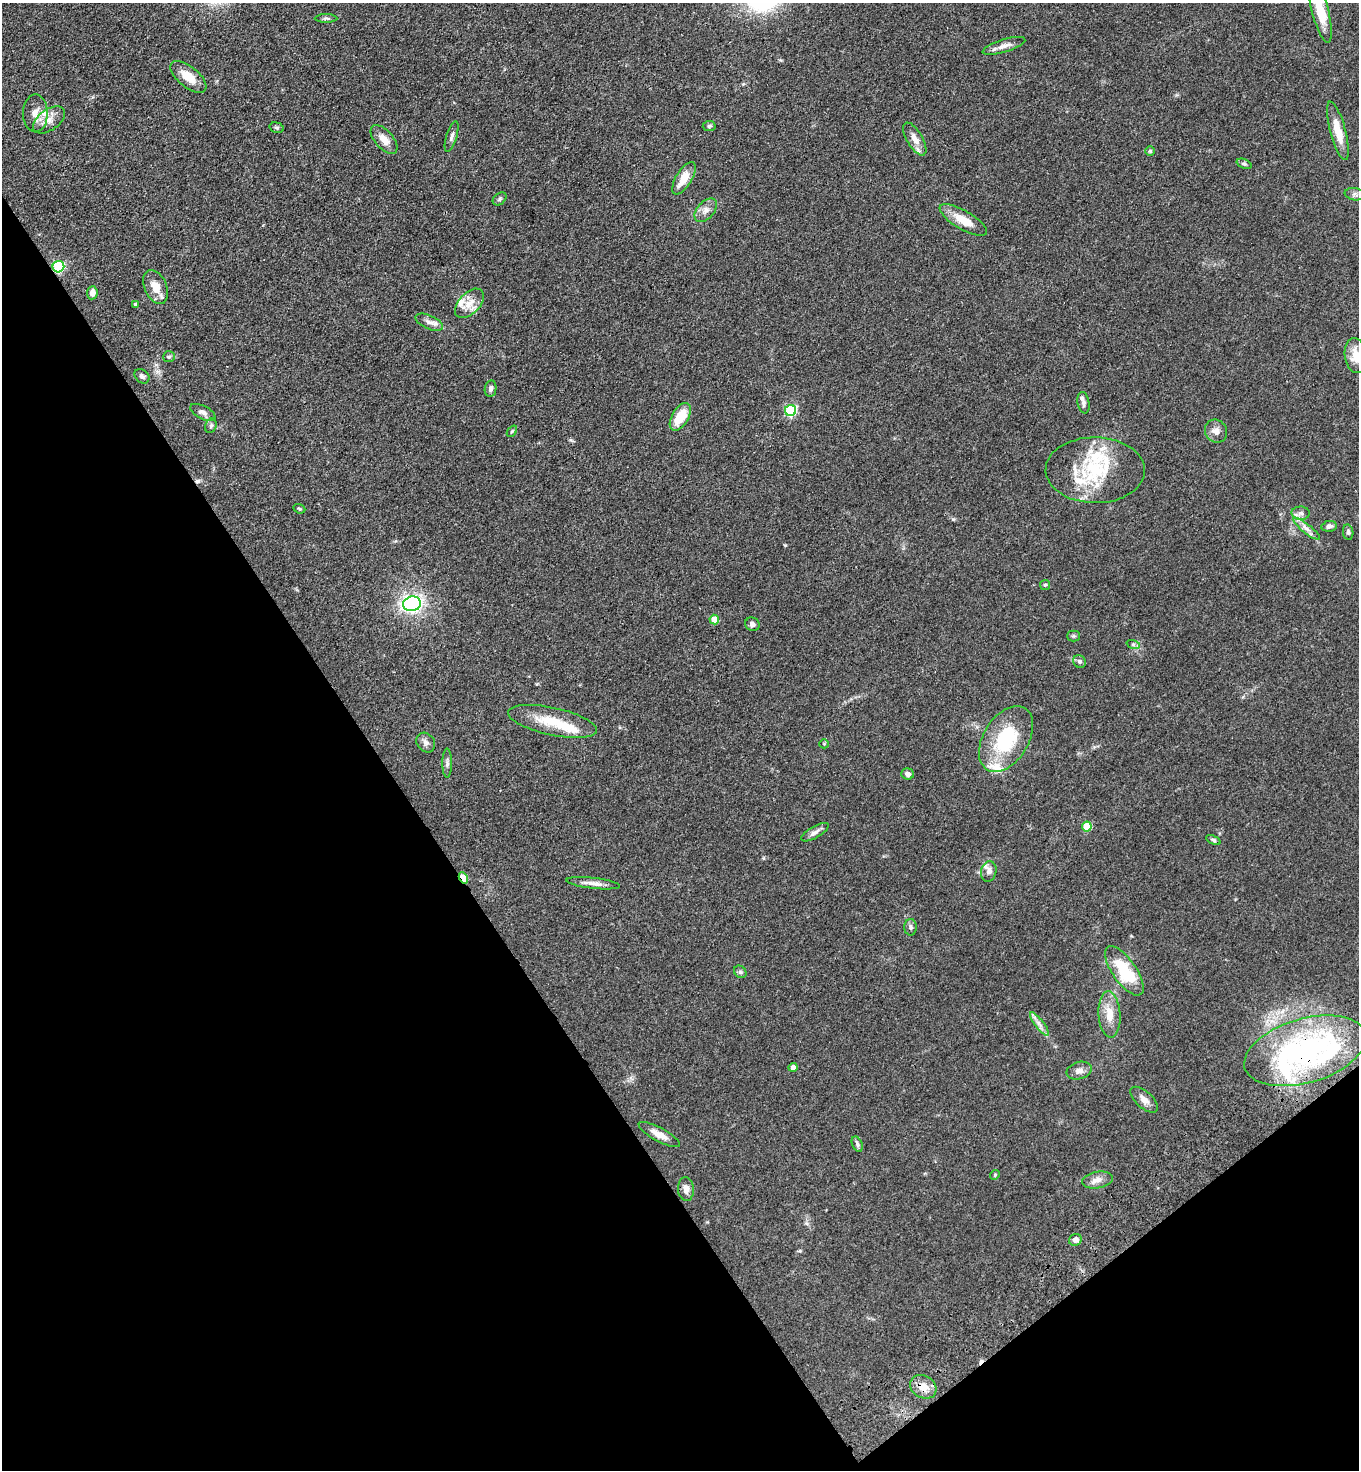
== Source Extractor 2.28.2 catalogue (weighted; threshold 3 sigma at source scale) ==
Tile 14 of 4 x 4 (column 2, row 4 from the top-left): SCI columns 1731-3087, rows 101-1568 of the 6036 x 6074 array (HDU 1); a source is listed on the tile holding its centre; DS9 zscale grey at full resolution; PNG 1361 x 1472 px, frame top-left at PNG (2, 3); each listed source drawn as its Kron ellipse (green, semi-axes under 4 px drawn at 4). Shown black and unused: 33% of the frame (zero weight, under 3 of 4 exposures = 6% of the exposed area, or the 3 px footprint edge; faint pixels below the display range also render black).
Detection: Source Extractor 2.28.2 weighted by HDU 2 'WHT'; one run over the whole footprint, this tile lists its part. Background 0.0845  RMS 0.0065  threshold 0.0292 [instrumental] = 3 sigma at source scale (4.5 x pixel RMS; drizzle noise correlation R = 1.50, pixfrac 1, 0.05/0.05 arcsec/px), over >= 5 px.
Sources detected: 91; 2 cosmic-ray / hot-pixel residue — neither listed nor drawn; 12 inside a brighter listed object's ellipse — not listed separately; the other 77 listed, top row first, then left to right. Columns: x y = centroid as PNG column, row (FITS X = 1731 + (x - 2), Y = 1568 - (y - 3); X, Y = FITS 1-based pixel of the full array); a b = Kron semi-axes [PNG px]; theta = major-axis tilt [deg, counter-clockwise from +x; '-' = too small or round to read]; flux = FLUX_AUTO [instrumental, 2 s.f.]
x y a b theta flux
1320 8 35 8 -76 21
326 18 11 4 0 1.3
1004 46 22 6 17 4.5
188 77 21 10 -39 10
35 113 19 12 -89 6.8
49 120 18 10 36 6.1
709 126 6 5 - 0.95
277 128 7 5 -16 1.2
1338 131 30 7 -75 11
452 136 16 5 73 2.2
384 139 17 9 -49 6.5
915 139 18 8 -59 5.7
1150 151 5 5 - 0.85
1244 164 8 4 -21 1.1
684 178 18 8 59 9.4
1355 194 10 6 -9 1.6
500 199 8 5 42 1.2
706 210 14 8 48 4
963 220 27 9 -30 11
58 267 6 5 - 65
156 287 18 11 -65 8.6
92 293 6 5 - 3.4
469 303 17 10 46 7.7
135 304 4 3 - 0.97
429 322 15 7 -24 3.5
1356 356 17 11 -82 9.4
169 357 6 5 - 1
142 376 8 6 -41 1.6
491 389 8 5 80 1.8
1083 403 11 6 -80 1.9
791 410 5 5 - 67
203 412 14 6 -27 2.6
680 417 15 8 59 14
211 426 7 5 70 1.4
512 431 6 4 52 0.91
1216 431 12 10 -52 4.1
1095 470 49 33 -1 45
299 509 6 4 -21 0.84
1301 513 9 6 -2 2.5
1329 526 7 5 10 2.4
1306 528 17 4 -38 3.4
1348 532 8 5 -81 1.2
1045 585 5 5 - 0.95
412 604 9 7 10 140
714 619 5 5 - 12
752 624 7 6 - 2
1073 636 6 5 - 1
1133 644 7 4 -18 1.2
1079 661 7 6 - 1.5
552 721 45 13 -12 21
1006 739 36 22 58 42
426 743 10 8 -53 2.8
824 744 5 4 - 0.7
447 763 14 4 -90 1.9
908 774 6 5 - 2.1
1087 827 5 5 - 19
815 832 15 6 30 2.8
1213 840 8 4 -25 1.1
989 871 10 7 78 2.8
463 878 6 4 -60 18
593 883 27 5 -7 4.6
911 927 8 6 -88 1.6
1124 971 29 12 -55 30
740 972 7 5 -45 1.2
1109 1014 23 11 -86 9.3
1039 1024 14 4 -52 3
1305 1051 63 32 16 130
793 1067 4 4 - 3
1079 1071 13 8 16 3.6
1144 1100 17 8 -42 4.1
659 1134 23 7 -29 6.1
857 1144 8 5 -67 1.4
995 1175 5 4 - 0.77
1097 1180 16 8 9 4.2
686 1189 12 8 -85 3.8
1075 1240 6 5 - 2.6
923 1387 14 11 -28 7.8
Overlapping masked pixels (flux is a lower limit): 4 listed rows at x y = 58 267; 463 878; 1305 1051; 923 1387
Isophote crosses this tile's border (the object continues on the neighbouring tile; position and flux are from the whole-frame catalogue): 2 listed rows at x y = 1320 8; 1356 356
Unlisted compact peaks at least as high as the median listed source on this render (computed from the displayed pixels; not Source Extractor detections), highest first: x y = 785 545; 953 519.